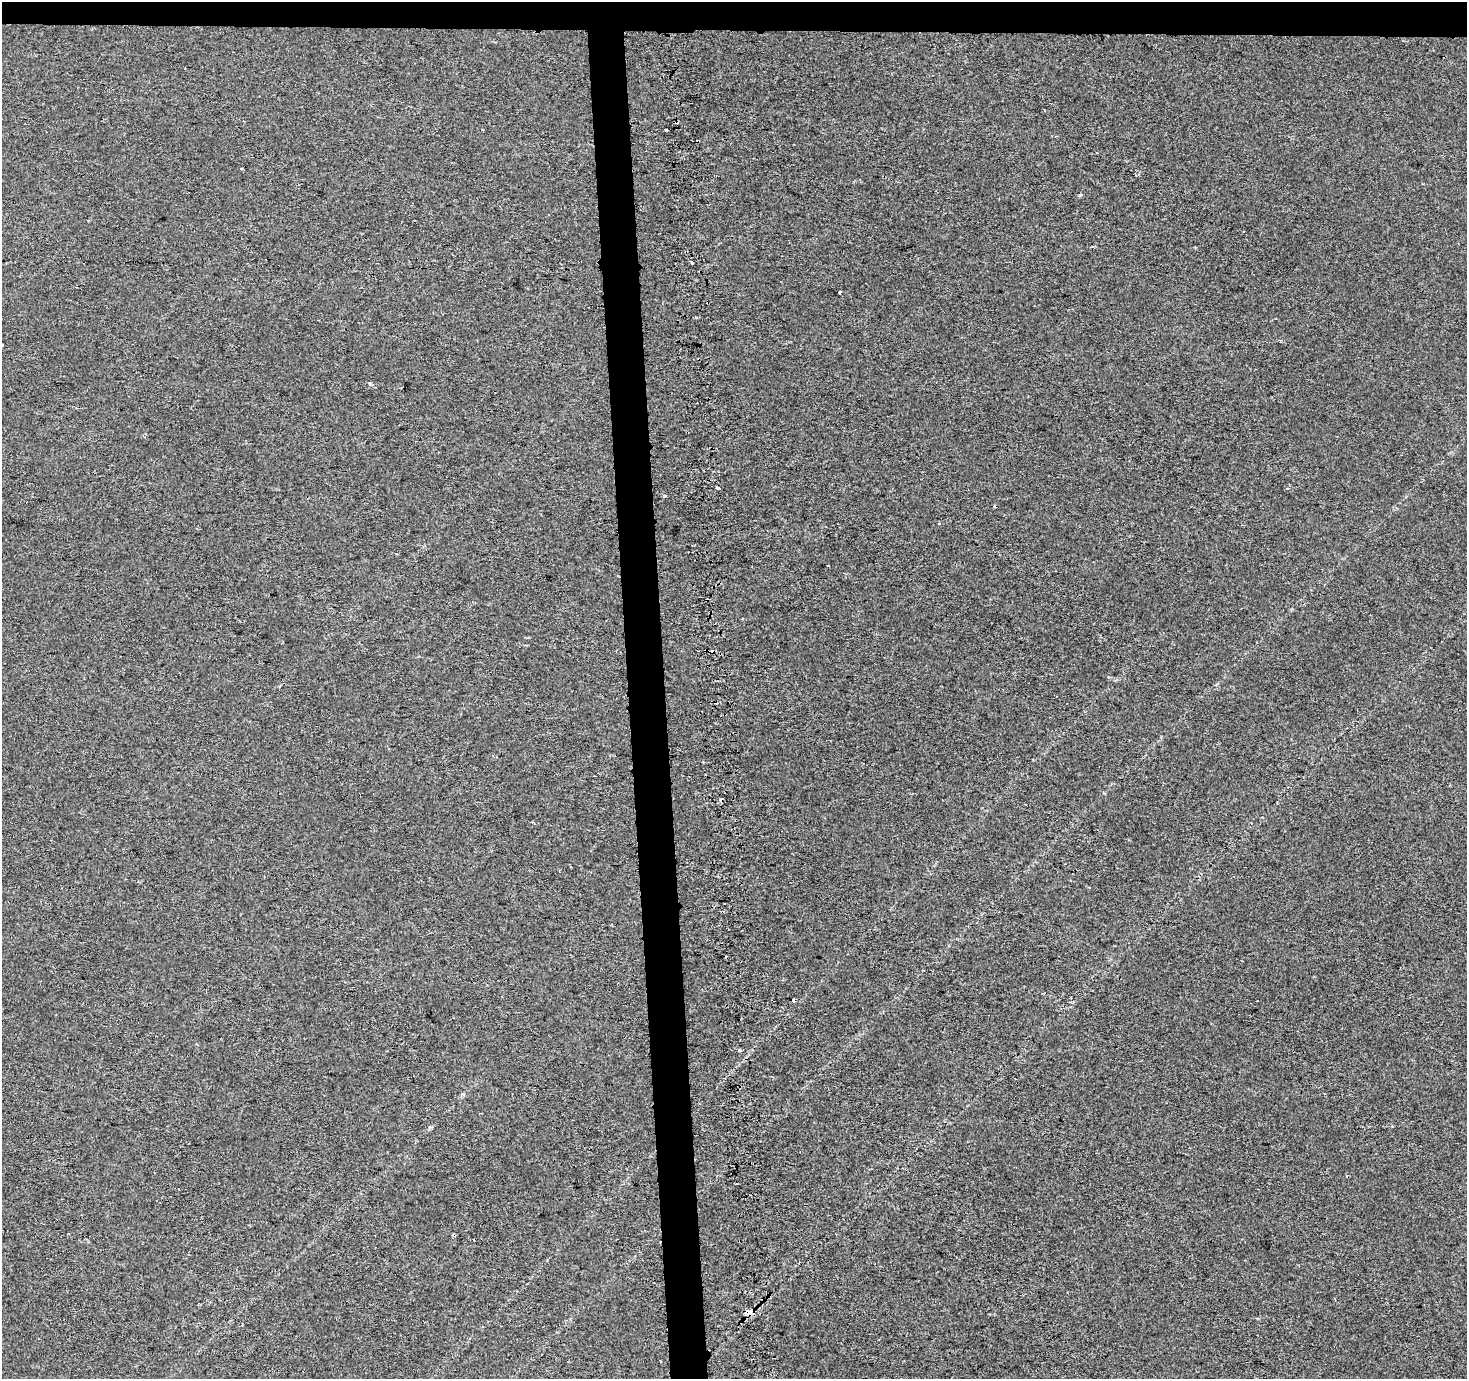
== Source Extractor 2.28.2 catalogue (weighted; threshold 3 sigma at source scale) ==
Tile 2 of 3 x 3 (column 2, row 1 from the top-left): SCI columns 1466-2930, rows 2756-4132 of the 4459 x 4133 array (HDU 1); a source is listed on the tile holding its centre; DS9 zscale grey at full resolution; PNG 1469 x 1381 px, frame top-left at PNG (2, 2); no overlay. Shown black and unused: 5% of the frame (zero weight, under 2 of 3 exposures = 3% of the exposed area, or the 3 px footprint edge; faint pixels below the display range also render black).
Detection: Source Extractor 2.28.2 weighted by HDU 2 'WHT'; one run over the whole footprint, this tile lists its part. Background 0.00112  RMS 0.0055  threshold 0.0247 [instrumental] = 3 sigma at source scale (4.5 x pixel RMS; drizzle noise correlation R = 1.50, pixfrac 1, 0.0396/0.0396 arcsec/px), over >= 5 px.
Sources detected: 18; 8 cosmic-ray / hot-pixel residue — not listed; the other 10 listed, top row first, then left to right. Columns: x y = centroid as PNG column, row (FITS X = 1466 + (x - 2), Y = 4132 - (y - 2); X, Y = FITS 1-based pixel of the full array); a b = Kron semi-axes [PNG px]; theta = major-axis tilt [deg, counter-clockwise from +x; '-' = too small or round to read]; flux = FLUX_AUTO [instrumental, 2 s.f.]
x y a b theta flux
666 130 3 3 - 4.2
839 292 3 3 - 3.2
696 318 3 2 - 1.2
370 383 5 4 - 0.96
718 488 4 3 - 4.8
664 496 3 3 - 4.6
1108 677 3 3 - 0.51
793 1000 3 3 - 2.5
740 1050 3 3 - 2.3
748 1312 12 7 32 3.3
Overlapping masked pixels (flux is a lower limit): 1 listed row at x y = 748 1312
Unlisted compact peaks at least as high as the median listed source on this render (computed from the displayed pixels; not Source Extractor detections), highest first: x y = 1080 195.